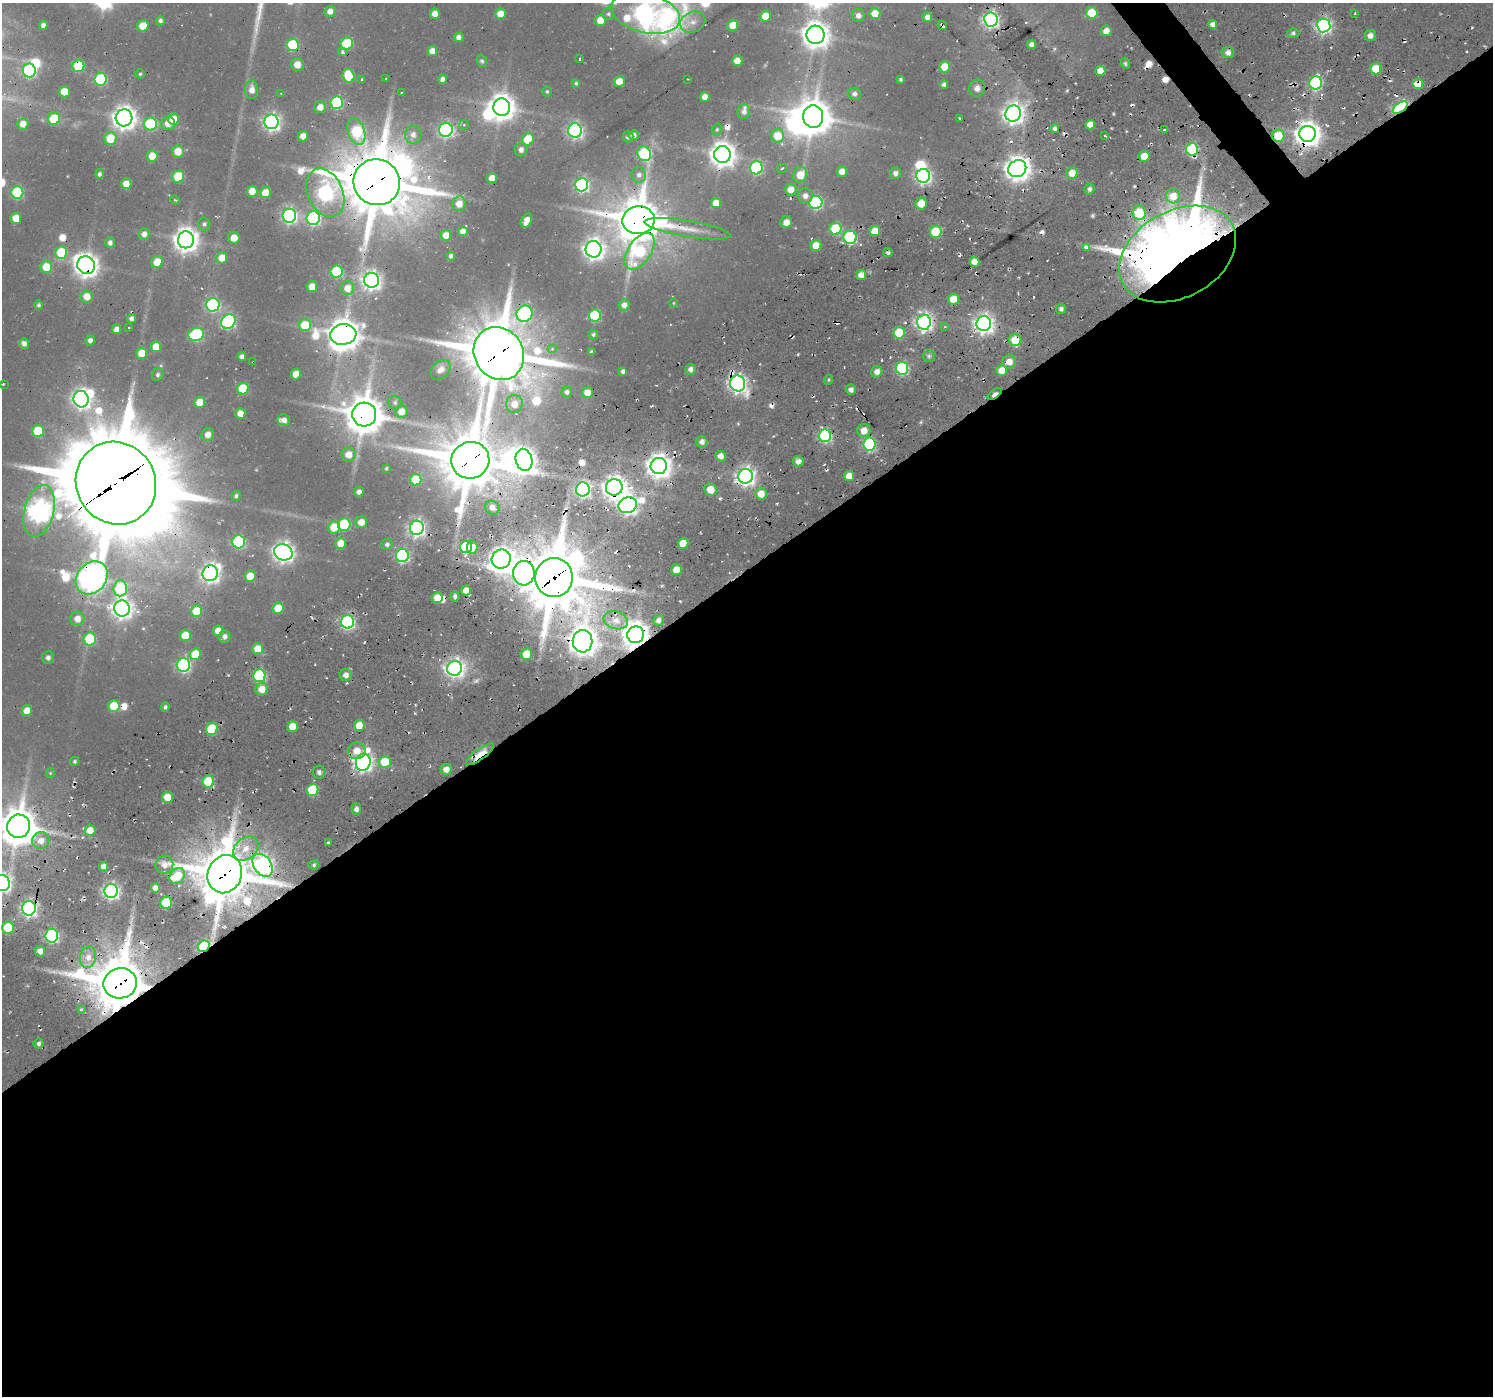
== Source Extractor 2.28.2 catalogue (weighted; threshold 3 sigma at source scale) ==
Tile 15 of 4 x 4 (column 3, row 4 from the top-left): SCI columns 3211-4701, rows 205-1598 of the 6193 x 6149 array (HDU 1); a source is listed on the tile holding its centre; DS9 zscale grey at full resolution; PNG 1495 x 1398 px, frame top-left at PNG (2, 3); each listed source drawn as its Kron ellipse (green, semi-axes under 4 px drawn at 4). Shown black and unused: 60% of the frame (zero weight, under 2 of 3 exposures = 8% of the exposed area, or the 3 px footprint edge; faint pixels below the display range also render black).
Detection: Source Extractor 2.28.2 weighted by HDU 2 'WHT'; one run over the whole footprint, this tile lists its part. Background 0.0445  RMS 0.0056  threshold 0.0251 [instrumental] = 3 sigma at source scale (4.5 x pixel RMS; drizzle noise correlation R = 1.50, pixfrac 1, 0.0396/0.0396 arcsec/px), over >= 5 px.
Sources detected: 378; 9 inside a brighter object's white glare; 28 cosmic-ray / hot-pixel residue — neither listed nor drawn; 3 inside a brighter listed object's ellipse — not listed separately; the other 338 listed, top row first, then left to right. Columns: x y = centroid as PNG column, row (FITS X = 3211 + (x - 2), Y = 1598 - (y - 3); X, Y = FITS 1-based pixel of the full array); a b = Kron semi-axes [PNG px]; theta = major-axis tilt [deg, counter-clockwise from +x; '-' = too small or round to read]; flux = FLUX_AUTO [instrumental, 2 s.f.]
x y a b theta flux
330 11 5 5 - 3.6
646 13 35 19 -14 320
1092 13 6 6 - 23
1355 13 3 2 - 0.47
435 14 5 5 - 4.8
500 14 5 5 - 8.5
608 14 6 5 - 1.1
875 14 5 5 - 13
858 15 7 6 - 3.1
765 16 5 5 - 11
927 17 5 4 - 3.2
600 20 5 5 - 9.5
991 20 7 6 - 210
160 21 5 4 - 1.7
693 22 13 10 24 4.2
1213 24 4 4 - 2.7
43 25 5 4 - 2.3
733 25 6 5 - 11
942 25 5 3 - 3.9
1324 25 7 6 - 170
143 26 6 5 - 11
1106 31 5 5 - 4.9
1293 33 6 5 - 1.5
815 35 9 9 - 720
1370 35 6 5 - 3.6
459 37 5 4 - 3.5
347 43 6 6 - 32
292 45 6 6 - 42
1032 45 4 4 - 2.4
432 51 5 5 - 5.5
342 52 4 4 - 2.4
1228 52 6 5 - 2.9
580 59 3 2 - 0.53
482 61 6 5 - 1.2
737 61 5 5 - 6.8
1125 63 6 3 -72 1.2
297 64 6 6 - 5.9
78 66 6 6 - 35
945 67 5 5 - 15
1376 69 5 5 - 19
29 70 7 6 - 87
1100 71 5 5 - 5.7
140 74 4 4 - 0.89
349 76 7 6 - 28
101 79 6 6 - 59
362 79 3 3 - 0.67
386 79 2 2 - 0.49
442 79 4 4 - 2.3
687 79 2 2 - 0.36
900 79 3 3 - 1.1
619 82 5 5 - 9.7
576 83 4 4 - 1
1316 83 7 6 - 90
944 84 4 4 - 1.7
1418 84 5 5 - 10
977 88 8 8 - 3.6
252 90 9 6 89 4.9
547 91 5 4 - 0.83
64 92 5 5 - 12
401 93 3 2 - 0.39
281 94 4 2 - 0.44
854 94 6 6 - 2.1
705 97 5 5 - 4.5
337 102 6 6 - 65
320 107 6 5 - 5.4
502 107 9 8 - 720
1400 107 8 4 38 150
744 112 7 6 - 2.7
1013 113 8 7 - 400
813 117 11 10 - 1400
124 118 8 8 - 530
959 118 3 3 - 0.82
54 119 6 6 - 23
174 119 5 5 - 8.3
272 122 7 7 - 220
168 123 7 6 - 6.2
23 124 6 5 - 6.1
151 124 6 6 - 51
464 125 5 5 - 0.78
1090 125 5 4 - 6.7
1055 128 4 4 - 2.1
717 129 6 4 75 0.76
446 130 7 7 - 140
575 130 7 7 - 160
1164 130 3 3 - 2.6
356 131 14 8 -70 51
1308 134 8 8 - 660
413 135 9 8 - 3.3
634 135 5 4 - 2.5
303 136 5 5 - 5.3
777 136 6 6 - 13
1105 136 3 3 - 2.3
1278 136 6 6 - 17
628 137 5 5 - 1.4
110 138 6 6 - 17
528 139 6 6 - 16
1192 149 6 6 - 73
521 150 7 6 - 2.8
178 151 6 6 - 9.9
644 154 7 6 - 57
722 155 8 8 - 660
152 156 5 5 - 12
1144 156 5 5 - 8.5
756 168 6 6 - 74
782 168 5 3 - 0.79
1017 169 9 8 - 660
842 171 5 5 - 5.8
895 173 6 5 - 2.7
1072 173 6 5 - 7
99 174 5 4 - 1.5
639 175 8 7 - 2.6
800 175 8 6 61 12
178 176 6 5 - 27
923 176 7 7 - 190
492 178 5 5 - 4.8
377 182 23 22 - 4000
126 184 5 5 - 6.5
582 185 7 6 - 130
1089 189 5 5 - 2.1
791 190 6 5 - 7.4
252 191 5 5 - 9.7
17 192 6 6 - 57
265 193 5 5 - 11
325 193 25 17 -65 160
805 196 7 7 - 3.9
1173 196 7 7 - 9.3
175 200 5 3 - 0.52
816 202 6 6 - 87
716 203 5 5 - 7.7
459 204 7 7 - 6.8
921 204 6 5 - 10
1139 213 7 6 - 29
289 216 7 7 - 160
16 218 5 5 - 9.7
313 218 7 6 - 110
527 220 8 5 65 4.8
639 220 16 14 3 2500
786 222 6 5 - 5.4
204 224 6 6 - 1.5
688 229 43 8 -9 11
836 229 6 6 - 38
463 231 5 4 - 4.4
875 231 5 5 - 10
936 232 6 6 - 34
144 234 6 5 - 3.5
446 235 5 5 - 7.3
850 237 6 6 - 71
234 238 5 5 - 6.7
186 240 8 8 - 580
110 243 5 5 - 2.3
816 245 5 5 - 10
1086 247 3 3 - 45
593 249 8 8 - 400
640 251 21 11 56 50
61 253 6 6 - 28
888 253 5 3 - 1.2
1178 254 62 43 29 1100
451 256 4 4 - 1.6
222 258 6 5 - 8.2
157 262 6 6 - 10
974 262 5 4 - 6.5
86 265 9 8 - 560
46 267 6 6 - 13
336 272 6 6 - 45
861 275 5 5 - 5.6
372 280 7 7 - 300
312 287 5 5 - 8.3
347 288 7 6 - 6.5
86 296 6 6 - 7.2
953 299 6 5 - 9.4
673 303 5 3 - 0.49
39 305 4 4 - 1.2
213 305 7 6 - 95
624 305 6 5 - 3.5
1061 309 5 5 - 2.1
524 314 8 7 - 85
595 315 6 6 - 46
131 319 4 4 - 2.4
228 322 8 6 40 110
924 322 7 7 - 250
984 324 7 7 - 330
305 325 6 6 - 16
945 327 4 2 - 0.69
129 328 3 2 - 0.51
116 329 5 4 - 3.4
899 333 6 5 - 23
196 334 8 6 18 64
343 334 13 10 8 1200
593 335 5 4 - 1.3
90 340 5 4 - 2.3
1015 340 6 6 - 14
24 343 5 5 - 2.7
156 347 5 5 - 11
552 349 4 4 - 1.6
591 352 4 3 - 1.1
142 353 5 5 - 11
499 353 27 24 -56 3900
929 356 6 5 - 1.4
242 357 4 4 - 2.4
253 362 3 2 - 0.61
1009 362 7 6 - 6
902 368 6 6 - 80
690 369 5 5 - 2.4
441 370 11 8 44 4.1
1002 370 5 5 - 7.4
623 371 4 4 - 1.9
877 372 6 5 - 4.1
296 374 5 5 - 7.7
158 375 6 5 - 1.4
828 380 5 3 - 0.67
3 384 3 3 - 0.61
738 384 8 7 - 250
243 389 6 5 - 30
851 390 5 4 - 2.6
567 392 5 5 - 1.9
587 393 5 5 - 6.2
995 394 8 4 35 4.8
81 399 8 7 - 290
199 402 5 5 - 10
395 403 7 6 - 1.4
514 404 9 8 - 7.7
401 411 6 6 - 6.7
240 413 5 5 - 6.6
364 414 12 12 - 1700
284 420 6 5 - 3.6
38 431 6 5 - 27
864 431 7 6 - 6.5
208 434 7 6 - 5.3
825 436 6 6 - 99
702 442 5 5 - 3.3
869 444 6 6 - 78
349 454 7 7 - 6.7
721 456 5 5 - 4
470 460 19 18 - 3400
524 460 11 8 -77 500
798 461 5 5 - 4.1
659 466 8 8 - 580
386 468 3 3 - 0.84
746 476 7 7 - 300
849 476 5 5 - 6.5
416 480 6 5 - 24
116 483 42 39 -58 9100
614 487 8 8 - 560
583 489 7 7 - 170
711 490 6 6 - 9.5
359 492 4 4 - 3
761 494 6 6 - 7.7
236 496 5 4 - 1.2
628 505 9 8 - 290
492 508 7 6 - 3.2
39 511 26 14 75 500
361 522 6 5 - 6.6
344 524 6 6 - 43
334 527 6 6 - 13
417 528 7 7 - 220
239 542 6 6 - 76
341 543 5 5 - 9
683 543 5 5 - 12
387 544 6 5 - 1.7
466 547 6 6 - 52
472 547 6 5 - 8
283 552 9 8 - 380
402 556 6 6 - 100
501 559 9 9 - 560
677 570 5 5 - 7.9
210 573 8 7 - 300
524 573 12 11 - 150
250 576 5 5 - 12
92 578 18 14 49 840
554 578 19 19 - 4100
120 588 8 7 - 42
466 590 5 5 - 6.1
455 596 5 5 - 1.8
437 598 5 5 - 7.6
122 608 8 8 - 390
278 608 5 5 - 15
197 611 6 5 - 17
77 619 7 7 - 5.7
616 620 12 9 -18 6.5
658 620 5 5 - 2.5
348 622 7 6 - 110
218 631 5 5 - 8.3
185 635 6 5 - 13
636 635 8 8 - 710
225 637 6 5 - 2.4
90 639 6 6 - 38
582 641 11 10 - 950
258 649 5 5 - 12
195 654 6 5 - 16
527 654 6 5 - 17
48 658 6 6 - 2
183 665 7 6 - 120
455 668 7 7 - 320
346 675 6 6 - 3.4
259 676 6 6 - 70
262 689 6 6 - 7.8
114 706 6 5 - 22
165 707 5 4 - 1.3
27 711 5 5 - 9.2
359 725 5 5 - 11
293 727 5 5 - 12
212 729 6 6 - 30
357 751 9 8 - 6.8
480 754 17 5 36 18
75 761 4 4 - 1.1
363 762 8 7 - 290
385 762 6 6 - 18
446 769 5 5 - 4.8
319 772 6 6 - 1.9
50 773 5 4 - 0.59
208 781 6 6 - 27
312 790 6 6 - 35
167 797 5 5 - 8.5
356 809 5 5 - 2.4
18 826 12 11 - 1700
90 830 5 5 - 8.1
41 841 9 8 - 5.4
328 843 3 3 - 0.84
246 849 14 10 41 10
164 865 9 9 - 3.8
263 865 12 8 -56 280
314 865 5 4 - 1.2
104 866 4 4 - 3.5
225 874 19 17 66 3300
177 876 9 7 48 14
2 883 8 7 - 220
155 888 4 4 - 4.4
111 891 7 6 - 220
166 903 6 6 - 37
29 908 7 7 - 200
8 928 6 6 - 31
52 936 7 6 - 110
204 946 6 5 - 91
40 951 5 5 - 3.9
88 957 10 8 79 5.5
120 983 17 15 11 3600
81 1010 3 3 - 1.1
39 1044 5 5 - 1.7
Overlapping masked pixels (flux is a lower limit): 50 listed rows (the first 20) at x y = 646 13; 942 25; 292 45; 78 66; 1418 84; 502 107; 1400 107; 272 122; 1308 134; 1278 136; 1192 149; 1017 169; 377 182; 1139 213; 639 220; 688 229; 850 237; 1178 254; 86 265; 46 267
Isophote crosses this tile's border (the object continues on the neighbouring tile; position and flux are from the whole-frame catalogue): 3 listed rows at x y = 646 13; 18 826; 2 883